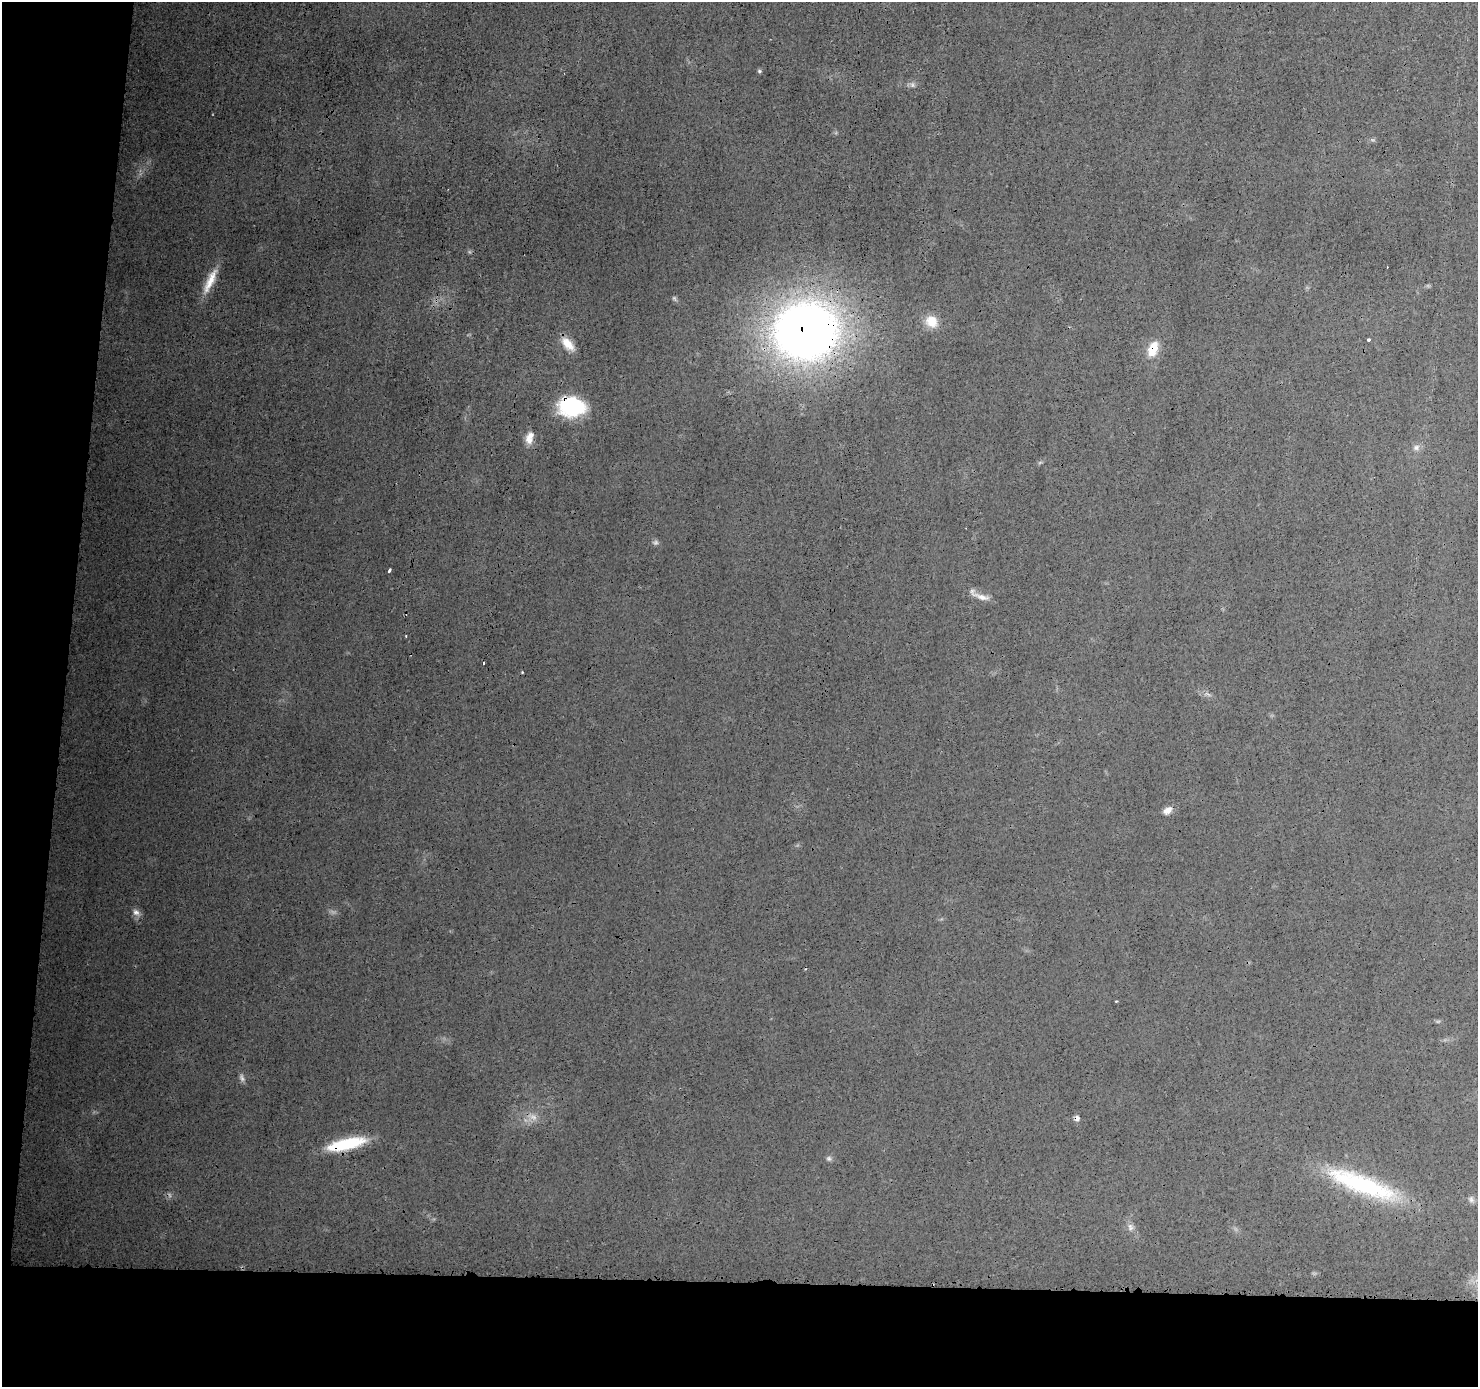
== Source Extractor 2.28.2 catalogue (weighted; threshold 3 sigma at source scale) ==
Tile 7 of 3 x 3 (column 1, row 3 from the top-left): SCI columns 4-1479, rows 112-1496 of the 4434 x 4474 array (HDU 1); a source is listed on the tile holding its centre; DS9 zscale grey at full resolution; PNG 1480 x 1389 px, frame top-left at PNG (2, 2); no overlay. Shown black and unused: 12% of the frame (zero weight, under 3 of 4 exposures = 2% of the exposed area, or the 3 px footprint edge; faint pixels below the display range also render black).
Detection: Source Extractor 2.28.2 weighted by HDU 2 'WHT'; one run over the whole footprint, this tile lists its part. Background 0.0141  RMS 0.0031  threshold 0.0138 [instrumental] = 3 sigma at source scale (4.5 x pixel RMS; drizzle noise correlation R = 1.50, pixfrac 1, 0.05/0.05 arcsec/px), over >= 5 px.
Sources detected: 31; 7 too faint to see at this stretch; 1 cosmic-ray / hot-pixel residue — not listed; the other 23 listed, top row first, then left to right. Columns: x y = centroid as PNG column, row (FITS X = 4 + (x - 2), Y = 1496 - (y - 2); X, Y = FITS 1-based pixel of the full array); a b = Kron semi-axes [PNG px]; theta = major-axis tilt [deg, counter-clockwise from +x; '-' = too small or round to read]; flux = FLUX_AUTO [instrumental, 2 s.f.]
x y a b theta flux
759 71 6 4 -23 0.48
1373 140 6 4 -17 0.48
210 281 35 9 64 6.2
931 321 17 15 -47 5
806 331 55 49 10 280
1369 340 3 3 - 0.75
568 344 20 10 -48 4.4
1153 349 18 10 70 6.3
571 407 26 19 -4 24
529 438 16 9 74 3
1416 447 9 7 56 1.3
389 570 4 3 - 1.4
981 597 26 7 -16 2.6
406 636 3 3 - 0.41
483 663 2 2 - 0.43
522 672 3 2 - 0.27
1167 810 12 8 38 2
136 912 11 8 -46 1.6
346 1144 40 11 13 17
829 1158 7 6 - 0.73
1362 1184 86 19 -21 40
1471 1199 9 7 -59 0.96
1130 1227 11 7 -69 1.4
Overlapping masked pixels (flux is a lower limit): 4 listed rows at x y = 806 331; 1153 349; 571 407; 346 1144